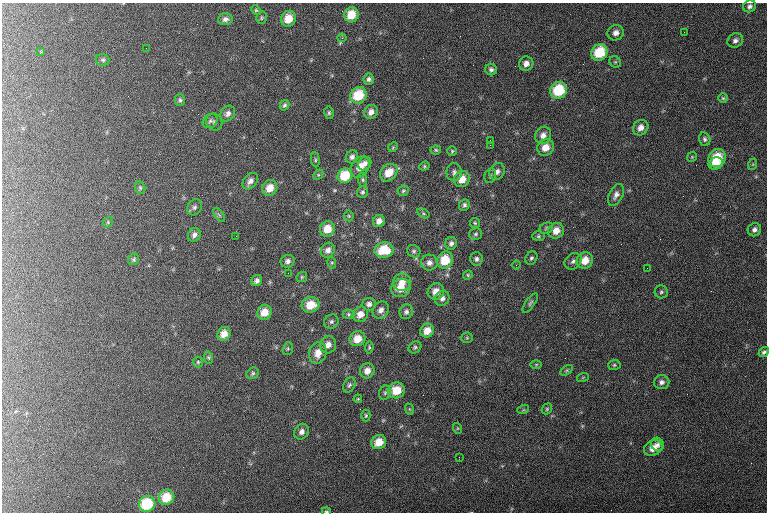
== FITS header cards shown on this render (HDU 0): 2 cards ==
NAXIS1  =                  765 / length of data axis 1
NAXIS2  =                  510 / length of data axis 2

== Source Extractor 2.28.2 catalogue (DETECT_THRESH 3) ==
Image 765 x 510 px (HDU 0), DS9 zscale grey, 1 PNG px = 1 image px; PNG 769 x 514 px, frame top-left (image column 1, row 510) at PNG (2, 3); each listed source drawn as its Kron ellipse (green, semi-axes under 4 px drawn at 4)
Background 118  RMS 6.7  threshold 20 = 3 sigma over >= 5 px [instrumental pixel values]
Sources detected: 145; all 145 listed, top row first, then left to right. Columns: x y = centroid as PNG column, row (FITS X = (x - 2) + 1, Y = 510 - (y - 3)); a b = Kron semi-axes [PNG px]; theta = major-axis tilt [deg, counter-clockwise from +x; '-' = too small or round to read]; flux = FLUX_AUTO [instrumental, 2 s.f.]
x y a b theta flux
750 6 6 5 - 1300
256 10 5 4 - 550
351 15 7 7 - 8100
262 18 6 5 - 640
225 19 7 6 - 1600
288 19 8 7 - 7400
684 32 2 2 - 270
616 33 8 7 - 2600
342 38 4 4 - 600
735 40 8 7 - 1600
146 48 2 2 - 280
40 51 4 3 - 450
599 53 9 7 49 16000
103 60 7 6 - 920
615 62 6 5 - 680
526 64 7 7 - 2600
491 70 6 5 - 1300
369 79 6 5 - 1200
559 90 8 8 - 19000
358 95 8 7 - 14000
723 98 5 5 - 640
180 100 6 5 - 930
284 105 5 4 - 860
371 112 7 6 - 2600
329 113 6 5 - 740
228 114 8 6 53 1800
210 121 8 6 41 1300
214 122 9 8 - 1300
641 128 8 7 - 3200
543 135 9 7 56 2800
705 139 7 5 -74 1100
490 140 2 2 - 250
490 145 3 2 - 4300
393 147 5 4 - 540
546 147 9 7 49 5300
436 150 5 4 - 630
452 151 5 4 - 600
352 157 7 6 - 1400
692 157 5 4 - 540
717 158 9 8 - 14000
315 160 7 4 -83 630
716 163 7 6 - 5500
365 164 7 6 - 1900
753 164 6 4 72 620
424 166 5 4 - 560
360 167 11 8 55 5300
454 172 9 7 87 1600
497 172 9 7 63 2200
389 173 10 7 46 6600
318 175 6 4 45 570
345 176 7 7 - 12000
490 176 7 5 76 910
462 179 8 7 - 5900
363 180 7 4 -84 850
250 181 9 6 51 2400
140 188 6 5 - 680
270 188 8 7 - 5900
403 191 6 5 - 710
363 192 6 5 - 900
616 195 12 7 62 2300
464 205 6 5 - 1100
194 207 8 7 - 1200
423 213 6 4 -32 690
219 215 8 4 -53 750
349 216 5 5 - 540
379 221 6 6 - 2400
108 222 6 4 49 600
475 223 5 5 - 630
546 228 7 5 24 1000
327 229 8 7 - 6300
754 230 7 6 - 1700
556 231 8 7 - 5100
476 234 6 5 - 880
194 235 7 6 - 1700
236 236 2 2 - 510
538 236 6 5 - 720
451 243 6 6 - 1400
328 250 8 6 54 2200
384 250 9 7 9 12000
414 251 7 6 - 970
531 258 7 5 59 970
134 259 6 5 - 680
476 259 7 6 - 1500
445 260 9 7 59 11000
585 260 8 7 - 6400
288 261 7 6 - 1600
573 261 9 7 42 1700
332 263 5 3 - 470
429 263 8 8 - 2200
516 265 4 4 - 630
647 268 2 2 - 300
288 273 2 2 - 390
468 275 5 4 - 560
302 277 6 4 46 590
257 280 6 5 - 1500
402 282 9 8 - 4000
401 288 10 8 21 6300
436 291 8 8 - 4400
661 292 6 6 - 930
442 298 8 6 54 1900
530 303 11 4 54 1100
369 304 7 6 - 1700
311 305 9 8 - 8000
381 310 9 7 54 2600
264 312 8 7 - 5700
406 312 7 6 - 1400
348 314 6 4 0 660
360 314 8 7 - 4100
331 322 8 6 44 1100
427 331 7 6 - 4800
224 334 7 6 - 4100
467 338 5 5 - 670
357 339 8 7 - 6400
328 345 9 8 - 3200
415 347 7 5 39 830
369 348 6 4 82 650
288 349 6 5 - 660
764 352 6 4 40 970
318 353 11 8 76 5000
208 358 6 4 -80 610
198 362 5 5 - 610
536 364 6 4 1 510
614 365 6 5 - 690
567 370 7 4 31 700
367 371 8 7 - 3200
253 373 6 5 - 790
583 377 6 4 19 440
661 382 8 7 - 1700
349 385 8 5 60 1100
397 390 8 8 - 8900
385 393 7 5 70 850
358 399 4 3 - 460
409 409 6 3 -70 500
547 409 6 4 49 620
523 410 6 4 18 550
366 416 6 4 89 640
457 428 5 3 - 450
302 432 8 7 - 2200
379 442 8 6 38 6300
657 445 7 6 - 1500
653 448 9 7 27 4200
459 457 2 2 - 300
167 497 8 7 - 9100
147 504 8 7 - 19000
326 511 4 3 - 580
At the frame edge (FLAGS 8, measured only in part): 2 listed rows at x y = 764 352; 326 511